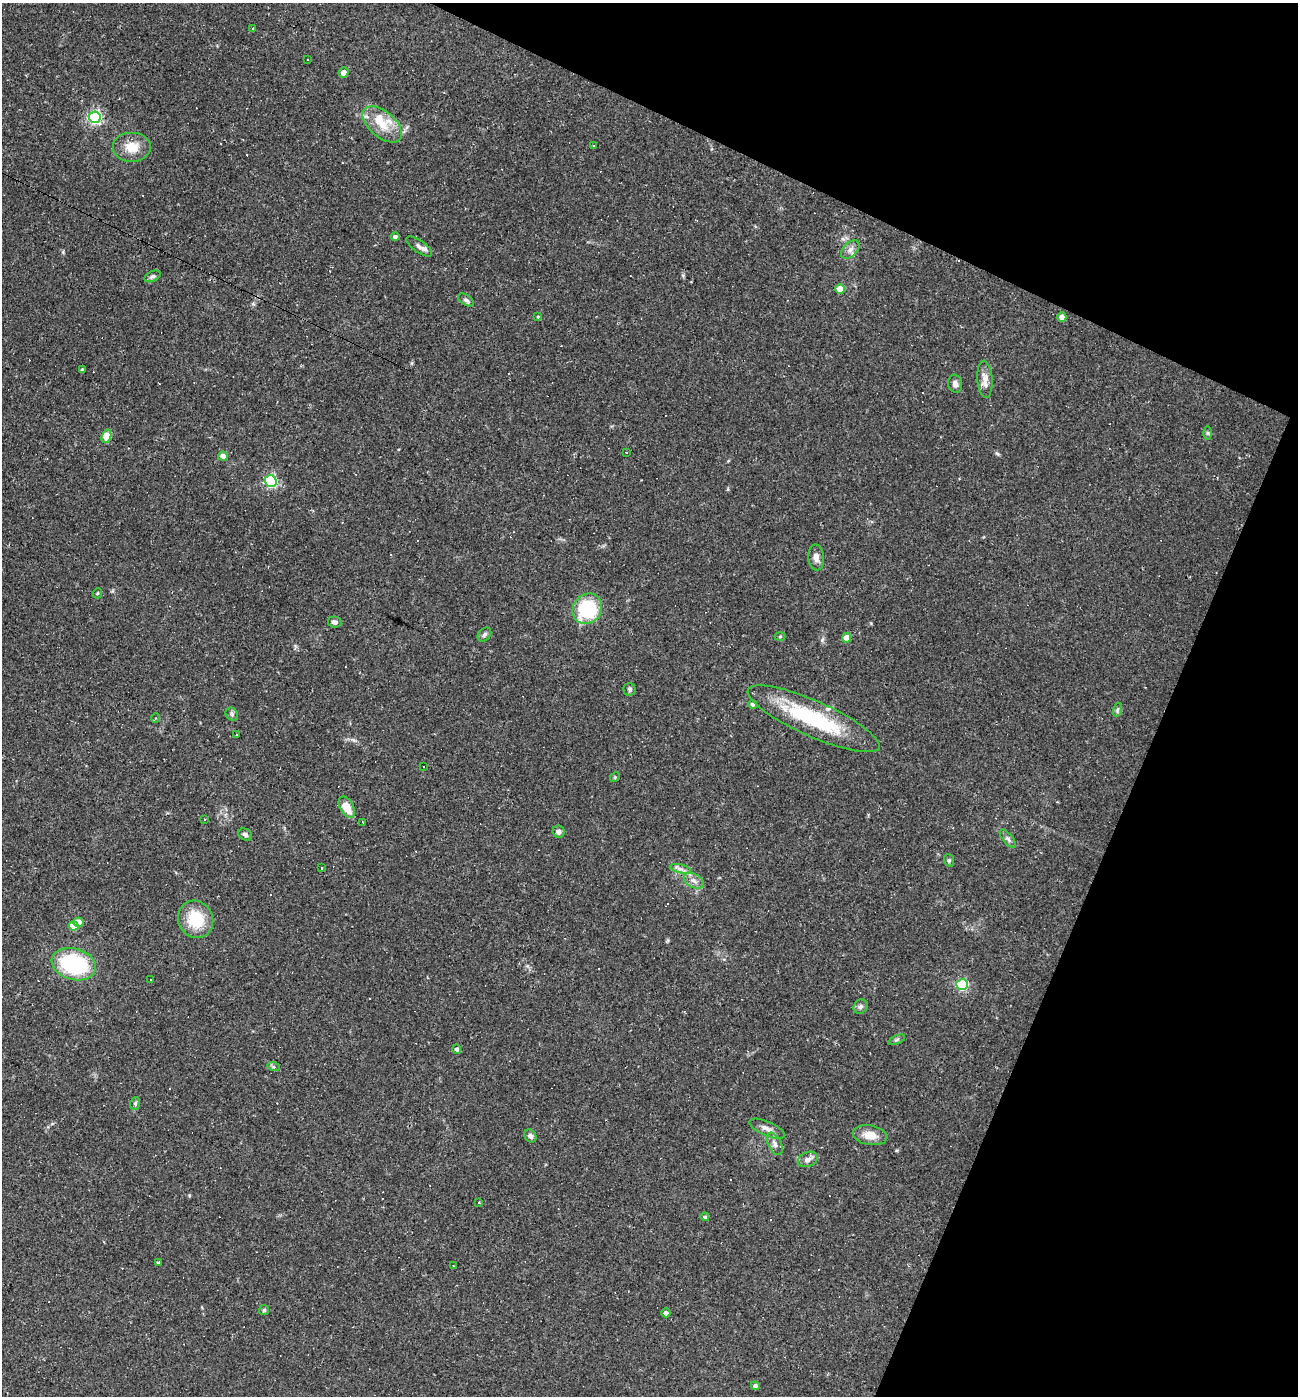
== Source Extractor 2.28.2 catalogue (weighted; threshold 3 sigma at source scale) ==
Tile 8 of 4 x 4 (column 4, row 2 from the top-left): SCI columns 4160-5455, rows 2791-4184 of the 5591 x 5579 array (HDU 1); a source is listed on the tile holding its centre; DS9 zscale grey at full resolution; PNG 1300 x 1398 px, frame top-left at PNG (2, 3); each listed source drawn as its Kron ellipse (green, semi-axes under 4 px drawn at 4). Shown black and unused: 22% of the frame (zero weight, under 2 of 3 exposures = <1% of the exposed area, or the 3 px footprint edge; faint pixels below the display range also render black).
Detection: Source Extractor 2.28.2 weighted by HDU 2 'WHT'; one run over the whole footprint, this tile lists its part. Background 0.0501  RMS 0.0055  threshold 0.025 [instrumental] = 3 sigma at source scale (4.5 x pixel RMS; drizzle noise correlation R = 1.50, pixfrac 1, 0.05/0.05 arcsec/px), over >= 5 px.
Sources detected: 101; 26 cosmic-ray / hot-pixel residue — neither listed nor drawn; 3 inside a brighter listed object's ellipse — not listed separately; the other 72 listed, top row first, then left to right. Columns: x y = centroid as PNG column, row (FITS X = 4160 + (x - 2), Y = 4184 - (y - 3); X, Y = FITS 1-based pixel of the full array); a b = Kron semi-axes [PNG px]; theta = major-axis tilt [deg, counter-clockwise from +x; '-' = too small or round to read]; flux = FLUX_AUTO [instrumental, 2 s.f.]
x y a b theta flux
253 28 2 2 - 0.59
308 59 3 2 - 0.59
344 72 5 5 - 2.8
95 117 6 6 - 100
382 124 23 13 -40 12
593 145 3 2 - 0.66
132 147 19 15 0 9.3
395 237 4 4 - 1.7
419 247 15 6 -35 2.7
850 250 11 7 44 2.6
152 276 8 5 24 1.3
840 289 5 4 - 10
466 300 9 5 -34 1.3
538 316 4 3 - 0.53
1062 317 5 4 - 4.1
82 370 3 3 - 0.91
985 379 18 7 -86 4.8
955 384 9 7 -81 2.1
1208 433 6 4 -89 0.89
106 436 7 4 73 15
626 452 3 3 - 0.98
223 456 5 4 - 3.4
271 481 6 5 - 80
816 558 13 8 -85 3.4
98 593 5 3 - 0.52
587 609 16 14 52 35
335 622 7 5 -9 1.7
484 635 8 5 47 1.3
780 637 5 3 - 0.61
846 638 4 4 - 8.3
630 689 6 6 - 1.2
753 704 4 4 - 1.3
1117 710 7 4 72 1
232 714 7 5 -48 1.3
156 718 5 3 - 0.54
814 719 72 18 -24 52
237 735 3 2 - 0.45
424 767 3 2 - 1.1
615 777 5 4 - 0.6
347 807 11 6 -60 9.4
204 819 3 2 - 0.55
363 822 2 2 - 0.54
559 832 6 6 - 2.4
245 834 7 5 -25 1.7
1008 839 11 5 -51 1.5
949 860 6 5 - 0.9
322 868 3 3 - 1.7
680 869 10 4 -13 1.9
694 881 11 6 -30 2.9
196 919 19 17 -63 21
79 922 5 4 - 4.5
74 926 5 4 - 13
74 964 23 15 -16 53
151 979 3 3 - 4
962 984 6 5 - 63
860 1007 7 6 - 1.6
897 1040 9 3 21 0.82
457 1049 5 4 - 1.6
274 1067 6 4 -18 0.79
135 1103 6 5 - 0.98
767 1129 19 7 -24 3.8
870 1135 17 10 -10 7.1
530 1136 7 5 -49 1.8
775 1144 12 6 -62 2.7
808 1159 10 7 24 2.8
479 1203 3 3 - 1.2
705 1217 4 4 - 1
158 1262 4 3 - 0.65
453 1266 2 2 - 0.34
264 1310 5 5 - 0.85
666 1313 4 4 - 1.9
755 1386 4 4 - 1.8